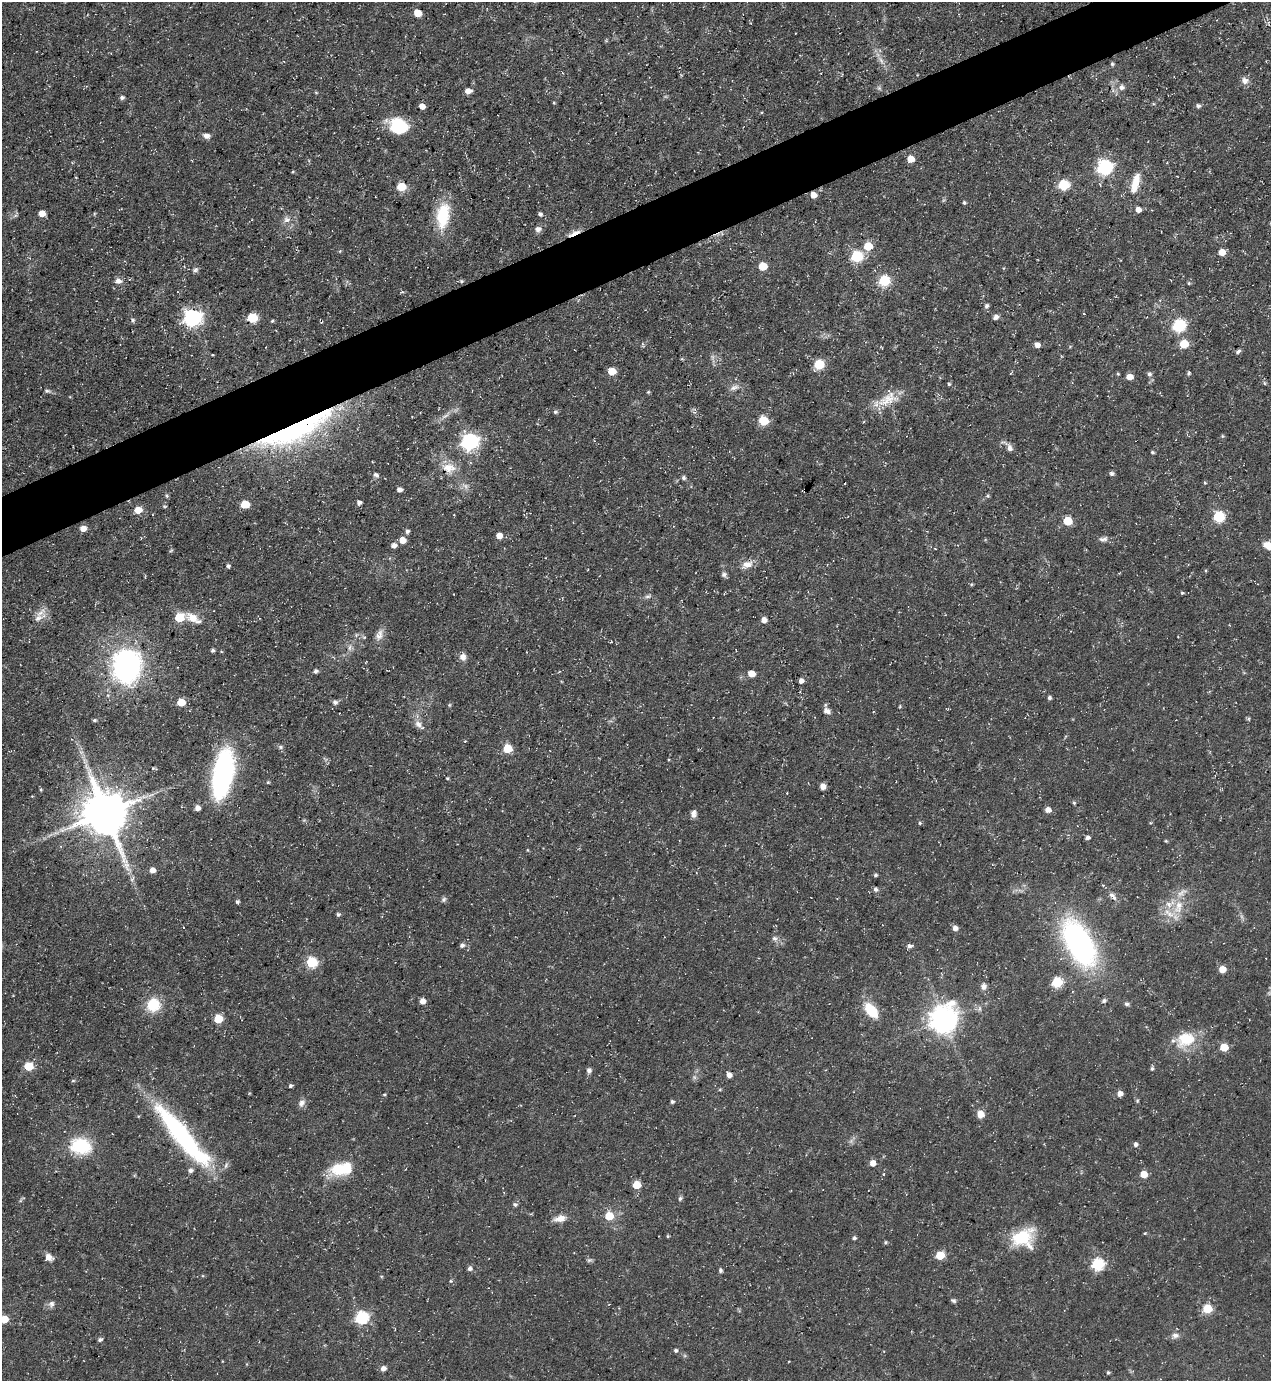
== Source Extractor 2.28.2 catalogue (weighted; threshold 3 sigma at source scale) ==
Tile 10 of 4 x 4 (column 2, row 3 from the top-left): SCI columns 1547-2815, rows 1380-2758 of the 5500 x 5515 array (HDU 1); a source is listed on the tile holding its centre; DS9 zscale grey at full resolution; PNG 1273 x 1383 px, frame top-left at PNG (2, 2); no overlay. Shown black and unused: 4% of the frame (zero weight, under 3 of 5 exposures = <1% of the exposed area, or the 3 px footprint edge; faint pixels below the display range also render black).
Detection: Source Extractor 2.28.2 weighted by HDU 2 'WHT'; one run over the whole footprint, this tile lists its part. Background 0.0362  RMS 0.004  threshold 0.018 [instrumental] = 3 sigma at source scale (4.5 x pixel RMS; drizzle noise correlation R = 1.50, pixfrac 1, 0.05/0.05 arcsec/px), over >= 5 px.
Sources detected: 215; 1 too faint to see at this stretch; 1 inside a brighter object's white glare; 1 long thin detection or spike segment (spike, bleed or trail) — not listed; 4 inside a brighter listed object's ellipse — not listed separately; the other 208 listed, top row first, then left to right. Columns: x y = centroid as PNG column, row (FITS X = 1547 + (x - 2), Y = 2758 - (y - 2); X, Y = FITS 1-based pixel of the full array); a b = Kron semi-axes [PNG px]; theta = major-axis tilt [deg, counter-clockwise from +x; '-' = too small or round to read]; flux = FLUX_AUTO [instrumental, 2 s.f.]
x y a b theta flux
418 13 5 5 - 7.6
881 60 13 4 -54 2.1
1112 64 5 4 - 0.67
1245 81 10 9 - 2.2
1121 87 9 7 0 1.9
879 88 7 4 -45 0.71
468 91 6 5 - 2.8
316 92 5 3 - 0.39
122 97 5 4 - 1.1
554 103 5 3 - 0.38
422 106 5 5 - 2.9
1198 106 6 5 - 0.98
398 125 19 15 -22 17
206 136 7 5 -9 2.3
911 159 6 5 - 4.9
1105 167 7 7 - 87
293 172 4 3 - 0.42
1135 183 26 9 74 7.4
1064 185 6 6 - 30
401 186 6 5 - 15
813 195 6 5 - 3
964 203 5 4 - 0.68
1138 210 6 5 - 2.4
42 213 5 5 - 4.4
540 214 4 4 - 1.1
15 216 7 4 19 0.76
443 216 32 15 83 17
287 220 10 8 -8 2.2
538 229 8 6 22 1.9
574 233 20 5 25 3
868 246 6 5 - 11
340 251 4 4 - 0.4
1222 252 6 5 - 4.7
857 256 6 6 - 36
763 266 6 5 - 11
195 270 7 6 - 0.99
118 281 9 7 -1 1.9
461 281 5 5 - 0.68
884 281 6 6 - 33
1189 283 5 4 - 0.47
986 306 6 5 - 0.86
1084 314 3 2 - 0.23
192 317 7 7 - 150
996 317 7 6 - 1.4
252 318 6 5 - 22
133 320 5 5 - 0.69
272 321 4 4 - 0.53
1179 325 6 6 - 57
1184 344 5 5 - 13
1037 345 5 4 - 2.8
1238 351 6 4 37 0.9
212 355 4 2 - 0.31
819 364 6 5 - 25
612 371 6 5 - 8.2
1189 373 6 4 67 0.62
1149 374 6 5 - 1.2
1130 377 5 5 - 4.3
1264 383 6 4 -88 0.57
949 384 4 4 - 0.55
734 387 14 6 21 2
47 391 10 5 -11 1
648 392 4 4 - 0.53
890 399 28 14 2 8.5
555 412 5 5 - 0.78
445 416 12 5 26 1.7
763 421 6 5 - 18
295 430 86 19 24 94
470 441 7 7 - 140
1010 448 8 7 - 1.8
1152 452 4 3 - 0.64
449 468 18 13 -12 5.8
1111 473 6 5 - 0.87
376 475 6 4 -25 1.1
684 478 6 5 - 0.85
1205 483 4 3 - 0.38
399 490 5 4 - 1.6
167 496 5 5 - 0.58
988 496 5 4 - 0.52
359 503 5 4 - 1.4
245 504 6 5 - 12
138 510 6 5 - 6.5
1219 516 6 6 - 36
1068 521 5 5 - 15
83 529 6 5 - 3.7
407 531 5 4 - 1.1
499 535 6 6 - 2.8
1103 539 13 6 6 1.6
402 540 6 5 - 4.3
394 545 7 5 -4 1.6
1268 545 16 8 -27 4.7
171 550 6 3 21 0.44
746 565 15 9 19 3.5
228 566 4 4 - 0.87
724 574 7 6 - 1.1
1182 593 4 3 - 0.49
648 596 10 4 11 1.1
38 618 15 8 29 3.4
179 618 6 5 - 15
193 618 24 10 -29 6
764 620 5 5 - 2.8
379 635 15 9 70 2.8
350 648 8 5 71 1.3
213 650 4 3 - 0.87
463 657 9 8 - 2.3
127 666 41 33 85 74
316 671 5 4 - 1.2
751 674 5 5 - 5.7
801 681 5 5 - 1.6
1049 698 4 4 - 0.95
181 702 5 5 - 9.9
335 702 7 6 - 1.1
449 705 6 4 89 0.46
900 706 5 3 - 0.36
827 711 9 7 -31 1.9
95 720 5 4 - 0.63
418 724 12 8 -51 2.3
280 747 7 5 -22 0.88
508 748 5 5 - 16
81 752 7 4 -18 0.85
223 774 43 17 79 77
447 778 4 4 - 0.42
268 782 4 4 - 0.53
823 786 6 5 - 2.1
41 790 5 4 - 0.5
1074 803 5 4 - 0.6
197 808 5 5 - 2.3
1048 810 6 5 - 2.5
105 813 14 13 - 1900
694 814 9 6 83 1.8
920 823 4 4 - 0.52
1088 838 6 4 6 1.1
1166 841 4 3 - 0.42
528 850 5 3 - 0.36
152 870 5 5 - 2.7
876 875 5 4 - 0.67
132 879 9 4 52 0.82
1103 885 4 4 - 0.4
875 889 5 5 - 1.1
1113 896 14 5 -43 1.9
444 899 7 6 - 0.9
237 902 4 4 - 0.84
1178 906 22 11 78 7.9
338 914 5 5 - 0.8
955 928 5 5 - 2.1
774 938 8 6 -28 1.3
1079 943 36 19 -61 120
462 945 5 5 - 1.3
909 946 7 5 8 1.2
312 962 6 5 - 34
1222 969 5 5 - 5.1
1057 982 6 5 - 28
984 986 9 7 88 1.8
423 1001 6 5 - 2.5
1104 1001 6 5 - 0.98
1127 1004 7 4 -9 0.8
153 1005 13 13 - 13
871 1010 19 10 -52 11
218 1019 5 5 - 14
944 1020 9 9 - 500
1185 1040 25 18 21 13
1224 1047 5 5 - 9.8
28 1066 6 5 - 14
1152 1068 6 4 75 0.76
589 1070 7 6 - 1.3
729 1075 5 5 - 2.3
694 1077 7 4 -72 0.78
73 1081 6 4 2 0.47
290 1086 4 4 - 0.83
720 1090 5 3 - 0.46
384 1094 4 3 - 0.42
1120 1094 5 5 - 3.1
672 1102 4 4 - 0.81
302 1103 11 8 54 1.9
980 1114 8 7 - 3.6
181 1135 83 17 -51 67
1135 1144 5 4 - 1.3
80 1146 23 17 -11 19
873 1163 5 5 - 3.4
342 1169 27 15 8 15
884 1174 5 3 - 0.41
1144 1174 5 5 - 6.8
637 1185 5 5 - 11
680 1198 6 5 - 0.83
515 1205 6 5 - 0.77
609 1216 5 5 - 12
560 1219 14 8 14 3.5
1145 1233 4 3 - 0.36
668 1236 4 3 - 0.46
854 1238 4 4 - 0.89
1023 1238 26 21 17 17
885 1242 4 4 - 0.64
940 1255 5 5 - 14
49 1257 10 8 -35 2.4
589 1260 8 5 24 0.78
1098 1264 6 6 - 50
470 1268 6 5 - 1.3
720 1270 5 4 - 0.82
451 1281 5 4 - 0.5
953 1300 7 5 -30 0.78
51 1304 9 7 82 1.5
1207 1309 5 5 - 17
361 1317 6 6 - 54
4 1319 6 5 - 7.8
1175 1335 10 7 -7 1.7
100 1339 5 4 - 0.9
676 1350 5 4 - 0.81
383 1368 6 5 - 2.1
1108 1372 4 3 - 0.64
Overlapping masked pixels (flux is a lower limit): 5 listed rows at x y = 418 13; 813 195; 574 233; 295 430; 449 468
Isophote crosses this tile's border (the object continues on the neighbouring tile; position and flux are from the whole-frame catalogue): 2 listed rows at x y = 1268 545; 4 1319